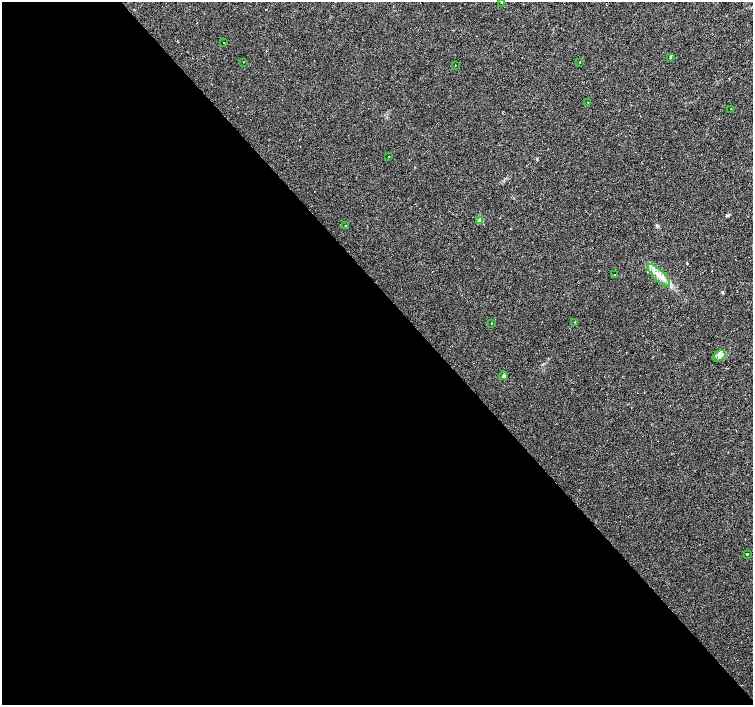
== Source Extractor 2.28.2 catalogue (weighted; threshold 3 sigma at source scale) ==
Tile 9 of 4 x 4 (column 1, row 3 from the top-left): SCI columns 1-1501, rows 1550-2954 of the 6008 x 5969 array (HDU 1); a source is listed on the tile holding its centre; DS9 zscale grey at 2 x 2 block average (1 PNG px = mean of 2 x 2 image px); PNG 755 x 707 px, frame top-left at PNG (2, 2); each listed source drawn as its Kron ellipse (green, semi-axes under 4 px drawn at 4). Shown black and unused: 58% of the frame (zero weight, under 2 of 3 exposures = <1% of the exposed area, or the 3 px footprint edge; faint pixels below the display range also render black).
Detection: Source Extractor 2.28.2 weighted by HDU 2 'WHT'; one run over the whole footprint, this tile lists its part. Background 0.0312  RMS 0.0061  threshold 0.0272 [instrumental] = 3 sigma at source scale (4.5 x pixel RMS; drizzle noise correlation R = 1.50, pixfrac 1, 0.0396/0.0396 arcsec/px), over >= 5 px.
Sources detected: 24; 6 cosmic-ray / hot-pixel residue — neither listed nor drawn; the other 18 listed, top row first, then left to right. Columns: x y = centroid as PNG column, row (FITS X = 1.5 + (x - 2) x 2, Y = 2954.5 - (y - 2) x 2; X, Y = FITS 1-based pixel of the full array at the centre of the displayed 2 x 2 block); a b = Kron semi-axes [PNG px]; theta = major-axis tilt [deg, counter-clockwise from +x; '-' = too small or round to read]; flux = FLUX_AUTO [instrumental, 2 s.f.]
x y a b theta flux
502 2 3 2 - 1.4
223 42 2 2 - 6.9
670 57 2 2 - 16
243 62 2 2 - 1.1
580 62 2 2 - 0.87
455 65 2 2 - 2
588 102 2 2 - 1.4
730 109 2 2 - 0.91
389 156 2 2 - 0.54
480 221 3 3 - 13
345 226 2 2 - 2
615 275 2 2 - 0.98
659 275 15 5 -45 14
575 322 2 2 - 3.6
492 323 2 2 - 1.6
719 356 7 5 38 5.4
503 376 4 4 - 3.3
747 554 2 2 - 2.7
Isophote crosses this tile's border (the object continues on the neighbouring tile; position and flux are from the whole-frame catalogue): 1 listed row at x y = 502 2
Diffuse or blended objects may show on this block-average render without a row.